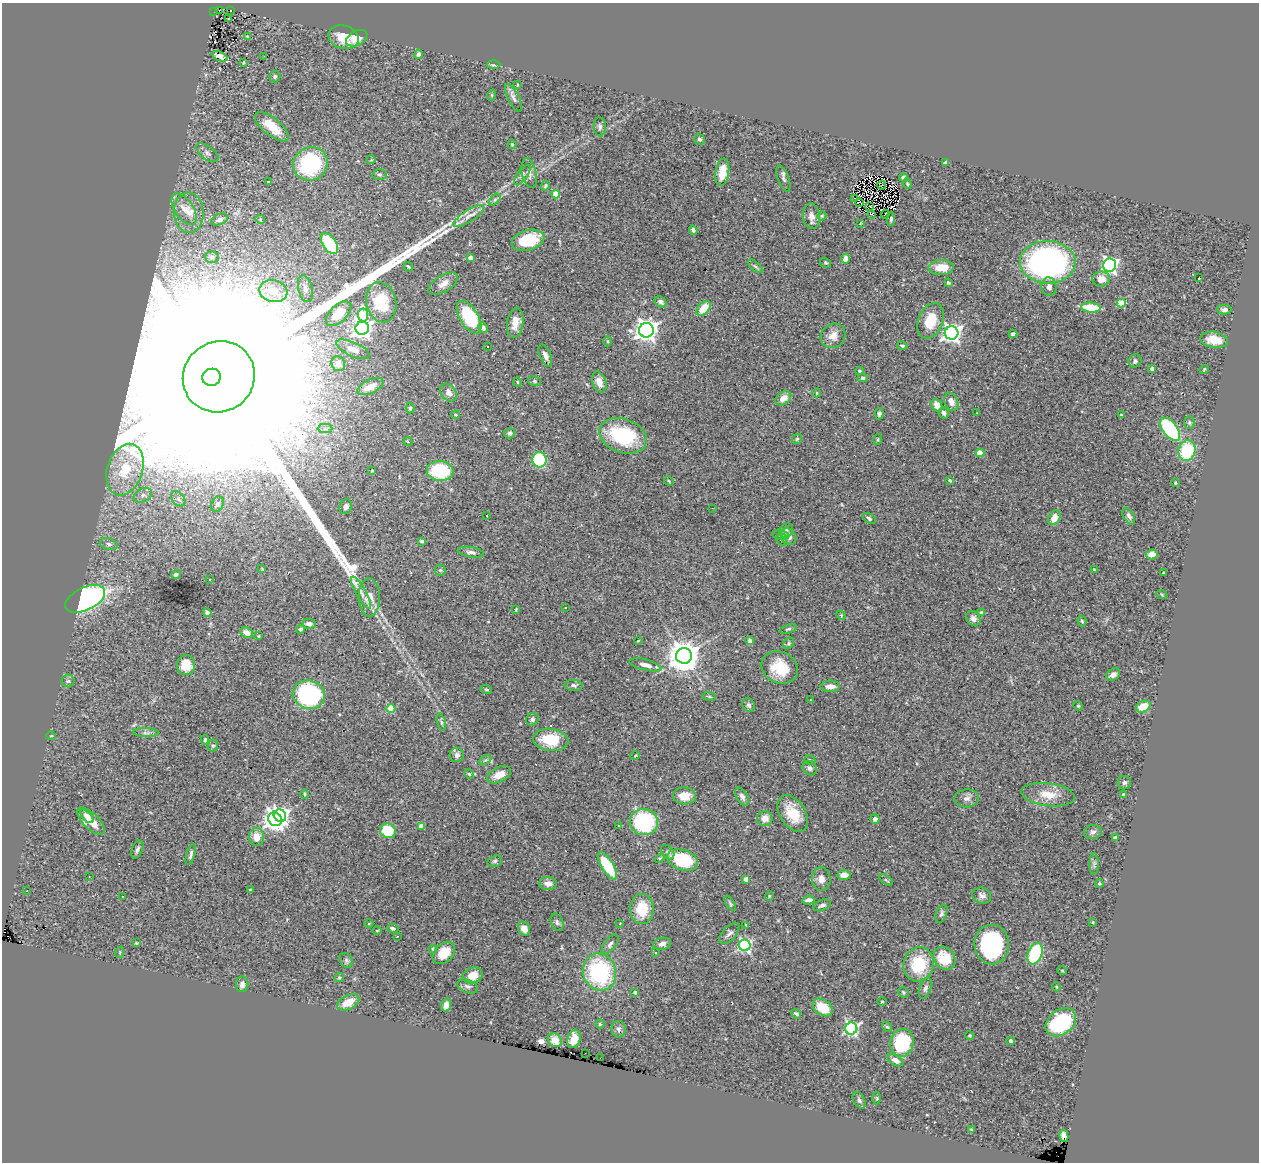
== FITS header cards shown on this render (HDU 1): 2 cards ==
NAXIS1  =                 1257
NAXIS2  =                 1160

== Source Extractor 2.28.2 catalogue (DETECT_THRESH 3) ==
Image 1257 x 1160 px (HDU 1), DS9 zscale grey, 1 PNG px = 1 image px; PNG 1261 x 1164 px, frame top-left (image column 1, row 1160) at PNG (2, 3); each listed source drawn as its Kron ellipse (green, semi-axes under 4 px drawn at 4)
Background 1.62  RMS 0.06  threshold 0.18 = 3 sigma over >= 5 px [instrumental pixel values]
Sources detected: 306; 1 with non-positive FLUX_AUTO (blend fragments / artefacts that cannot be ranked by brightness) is neither listed nor drawn; the other 305 listed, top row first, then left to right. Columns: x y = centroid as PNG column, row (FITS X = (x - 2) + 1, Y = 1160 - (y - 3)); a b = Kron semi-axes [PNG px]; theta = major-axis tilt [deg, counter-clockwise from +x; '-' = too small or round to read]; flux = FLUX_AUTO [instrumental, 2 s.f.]
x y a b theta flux
219 10 2 2 - 15
231 10 2 2 - 2.7
214 12 2 2 - 25
228 19 3 3 - 8
247 36 4 3 - 3.2
343 37 15 11 -15 79
357 38 11 7 27 56
418 54 5 4 - 12
219 56 8 4 -22 14
264 56 3 2 - 8.2
243 62 3 2 - 3.2
493 65 7 3 1 6.1
275 77 6 5 - 9.4
517 85 3 2 - 3.1
492 95 6 3 72 4.3
513 98 15 5 -64 16
272 127 20 8 -39 83
600 127 9 6 -86 11
699 139 5 5 - 8.1
512 144 5 4 - 4.2
207 153 13 6 -37 17
371 160 4 3 - 3.4
945 162 4 3 - 6.4
310 164 17 16 - 390
722 172 14 7 82 84
529 173 15 7 -78 23
380 174 7 5 -1 7.4
522 175 12 5 55 14
904 177 4 3 - 13
783 179 14 5 -69 14
268 182 3 2 - 4.4
907 184 5 4 - 4.9
882 185 4 2 - 2.5
545 186 5 4 - 6.3
556 194 4 4 - 93
855 198 3 2 - 7.4
495 200 7 4 45 8.1
860 202 3 2 - 4
870 206 3 2 - 3.3
184 209 18 9 -56 43
189 213 20 15 -86 69
871 214 3 2 - 3.3
885 214 4 2 - 2.2
468 216 18 5 33 30
811 216 13 8 -82 25
822 216 4 4 - 4.7
220 219 9 5 23 22
260 219 5 4 - 3.5
891 219 7 4 -89 8.1
861 223 4 2 - 2.9
693 230 5 3 - 10
528 240 17 10 15 150
329 244 12 6 -55 220
212 257 7 6 - 9.1
470 258 4 4 - 27
845 259 5 4 - 31
1048 262 28 21 -2 1300
826 263 6 4 -32 5.9
1109 265 6 6 - 1100
755 266 9 4 -40 8.4
408 267 5 3 - 4.5
941 268 12 7 3 72
1199 277 3 2 - 29
1101 279 8 7 - 39
948 283 4 3 - 7.1
443 284 16 8 32 30
1049 287 9 7 -81 18
305 289 14 7 -77 23
273 291 14 11 -14 69
381 302 20 15 -77 140
661 302 6 5 - 12
1121 303 4 4 - 140
704 308 8 5 48 68
1091 308 10 5 -5 120
1224 309 7 5 -1 13
339 314 15 8 44 76
363 315 6 5 - 200
469 317 18 9 -59 230
931 321 18 12 69 99
515 323 15 8 81 40
362 328 7 6 - 1700
483 328 5 4 - 21
646 330 7 7 - 3000
951 333 7 6 - 1800
1013 334 4 3 - 11
833 336 13 11 44 39
1214 340 14 8 -10 74
608 341 5 3 - 3.8
487 346 3 2 - 6.2
902 346 5 3 - 5.4
353 349 18 7 -25 38
545 356 12 5 -67 17
1135 361 7 6 - 11
338 364 7 6 - 26
1152 369 4 3 - 20
1204 369 5 3 - 4.3
859 371 4 3 - 7.3
211 377 9 8 - 260000
219 377 37 35 38 980000
863 378 5 4 - 6.4
534 381 6 5 - 7.4
517 382 5 3 - 3.5
599 382 11 6 -69 29
370 387 14 6 26 44
448 392 9 7 -52 23
817 393 4 4 - 4
783 398 9 6 36 29
951 402 9 6 -68 27
937 405 6 5 - 46
410 408 5 4 - 5.8
944 413 6 5 - 15
977 413 2 2 - 2.7
879 414 6 4 -88 7.7
455 415 4 3 - 4.6
1121 415 3 2 - 3.7
1189 422 7 5 90 6.8
325 429 7 4 -1 10
1170 429 13 7 -52 370
509 433 5 5 - 11
623 436 24 17 -19 280
797 439 6 4 46 4.4
878 439 5 3 - 4
408 442 4 3 - 2.9
1187 451 10 8 77 250
980 453 4 4 - 72
539 460 7 7 - 260
125 470 26 17 71 170
372 471 3 2 - 3.5
440 471 13 10 -6 240
950 480 3 3 - 9
669 481 5 4 - 4.3
1175 483 4 3 - 4.2
143 495 10 6 27 17
178 499 9 6 -51 14
217 504 8 6 59 14
346 507 7 6 - 15
712 508 3 2 - 6.3
487 516 3 3 - 38
1129 516 9 5 -61 17
869 518 7 4 -34 8.3
1054 518 7 6 - 37
786 530 7 6 - 9.4
781 535 8 4 -12 8.5
788 537 9 7 -54 28
782 540 6 5 - 6.4
422 541 4 4 - 8.3
109 544 9 5 -16 12
471 552 13 5 -9 15
1152 554 6 5 - 38
262 569 4 3 - 3.2
440 570 5 5 - 7.2
1094 570 4 3 - 4
1163 573 3 2 - 3.2
176 574 5 4 - 11
210 580 3 3 - 11
361 593 18 5 -61 22
1162 595 6 3 -21 4.7
369 597 19 10 -89 59
85 599 21 11 25 930
565 607 3 2 - 5.2
516 609 4 3 - 3.4
207 613 4 4 - 15
981 613 4 3 - 9.4
841 615 5 4 - 3.6
973 619 8 6 -48 19
1082 621 5 4 - 5
309 624 6 5 - 19
300 629 4 3 - 7.7
788 629 9 3 19 5.9
247 633 7 5 -25 33
259 636 3 3 - 4
638 641 4 3 - 3.1
750 641 4 4 - 8.8
789 643 6 5 - 6.1
684 656 8 8 - 8000
186 665 10 9 - 72
645 665 16 5 -14 28
780 668 19 15 -26 130
1113 675 7 5 33 19
68 681 6 6 - 9
574 685 9 5 -3 12
830 686 10 5 2 29
486 689 6 4 -16 5.5
309 695 16 14 -17 480
709 697 7 3 -9 4.9
811 700 3 2 - 2.5
749 705 7 6 - 11
1078 706 5 4 - 4.8
1143 706 8 5 24 68
391 709 4 4 - 140
532 719 6 6 - 11
441 722 8 4 -73 7.7
146 733 13 4 -2 15
51 736 5 3 - 2.8
205 740 4 3 - 6.3
551 740 17 11 -6 140
213 746 6 5 - 7.6
457 755 7 7 - 17
635 756 5 3 - 3.5
485 760 6 4 32 6.2
810 760 6 4 -18 5.8
810 768 8 6 -47 12
469 774 5 4 - 5.1
499 775 12 7 26 46
1124 783 7 6 - 11
305 794 5 4 - 5.1
1048 795 27 11 -7 76
1123 795 4 3 - 6.5
684 796 11 8 -2 51
742 797 10 5 -59 16
967 798 12 9 4 22
793 814 20 12 -57 110
87 816 8 4 -47 24
280 816 6 6 - 1300
765 818 8 7 - 38
275 819 7 6 - 2200
875 819 4 4 - 15
91 821 17 7 -45 74
644 822 14 13 - 350
421 826 4 4 - 47
618 826 3 3 - 7.1
388 831 8 7 - 140
1093 832 9 7 14 14
256 837 9 7 86 46
1116 837 4 3 - 5.4
137 849 9 5 69 12
668 852 8 6 -51 11
191 854 11 3 75 10
660 858 6 3 44 4.5
683 860 16 10 -20 240
495 861 7 5 18 8.4
1094 864 11 4 90 9.3
607 866 16 6 -58 170
844 875 6 5 - 37
89 877 3 2 - 4.6
746 879 4 4 - 36
821 879 12 9 -87 27
886 880 8 3 -35 5.5
1099 883 4 3 - 4.3
548 884 9 6 -2 24
27 890 3 2 - 3
250 890 3 3 - 4.5
123 896 2 2 - 3.8
769 896 4 4 - 3.8
982 896 9 8 - 17
808 900 6 4 6 18
730 903 8 4 -58 7.2
822 905 9 5 22 12
642 909 15 12 -89 110
941 914 9 5 69 9.8
557 922 9 6 -67 11
1093 922 4 3 - 3.1
369 923 4 3 - 3.2
620 923 3 2 - 2.3
746 925 4 4 - 3.5
393 928 6 4 -11 9.9
524 929 7 5 -61 37
377 931 5 3 - 3.7
729 933 13 6 47 15
397 936 3 3 - 14
136 943 4 3 - 3.7
610 944 11 5 53 14
662 944 9 6 9 17
745 945 6 6 - 700
992 945 20 17 -88 390
433 949 4 3 - 4.9
120 952 5 3 - 3.9
655 952 3 3 - 15
444 953 13 9 45 81
1035 954 11 7 70 390
945 958 12 10 -52 110
346 960 8 6 -60 10
919 964 17 15 73 170
1062 970 5 3 - 3.3
600 972 19 16 -71 430
473 975 10 8 17 56
339 977 5 4 - 5.3
242 984 8 6 89 18
468 986 11 6 -20 15
1056 987 4 4 - 3.7
925 988 11 5 69 14
635 992 3 3 - 6.8
903 992 6 5 - 6.1
348 1002 12 7 27 62
882 1002 5 3 - 3.3
446 1005 6 5 - 32
822 1007 11 7 -36 95
796 1014 5 3 - 7.8
1061 1022 17 12 37 340
600 1024 4 4 - 4.9
887 1027 5 4 - 5.4
619 1029 8 7 - 11
851 1029 6 6 - 810
970 1035 4 4 - 4
574 1039 9 6 72 48
555 1040 7 6 - 27
1011 1041 4 3 - 8.5
902 1043 14 11 77 240
585 1053 2 2 - 68
600 1058 2 2 - 6.5
895 1060 9 5 -30 27
877 1098 6 4 -89 4.9
859 1100 9 5 -61 11
971 1129 3 2 - 2.7
1064 1136 6 4 -78 11
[1 non-positive-flux detection neither listed nor drawn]